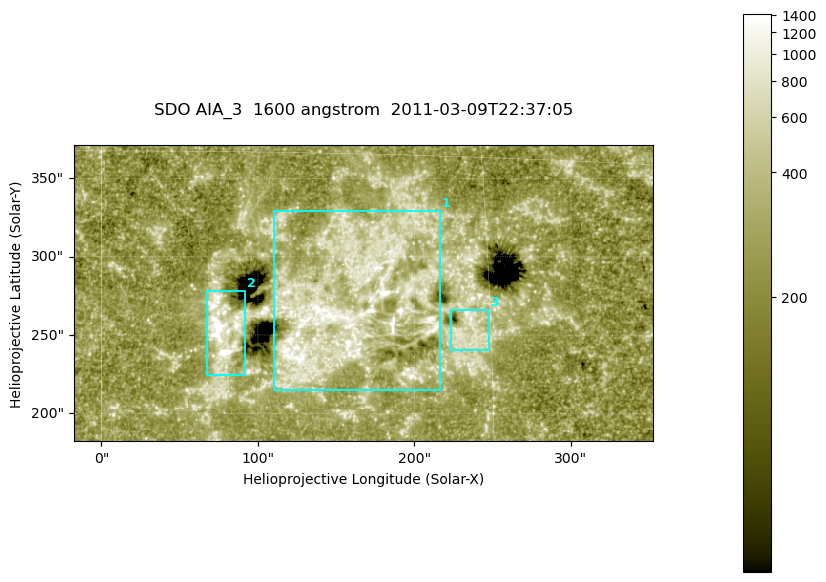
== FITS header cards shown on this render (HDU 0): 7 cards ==
TELESCOP= 'SDO     '           /
INSTRUME= 'AIA_3   '           /
WAVELNTH=                 1600 /
WAVEUNIT= 'angstrom'           /
DATE-OBS= '2011-03-09T22:37:05.128' /
CTYPE1  = 'HPLN-TAN'           /
CTYPE2  = 'HPLT-TAN'           /

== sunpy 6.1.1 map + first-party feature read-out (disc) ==
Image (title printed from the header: SDO AIA_3  1600 angstrom  2011-03-09T22:37:05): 607 x 311 px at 0.609 arcsec/px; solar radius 967 arcsec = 1586 px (partial field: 2.4% of the solar disc is inside the frame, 100% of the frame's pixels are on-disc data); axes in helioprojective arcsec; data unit not stated in the header (colour bar unlabelled)
Pointing: header CRPIX1/2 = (2052.59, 2044.23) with CRVAL1/2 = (0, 0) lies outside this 607 x 311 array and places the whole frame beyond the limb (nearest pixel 1.42 R_sun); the SolarSoft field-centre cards XCEN/YCEN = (167.2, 276.9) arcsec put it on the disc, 1886 arcsec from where CRPIX/CRVAL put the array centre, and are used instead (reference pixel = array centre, CRVAL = XCEN/YCEN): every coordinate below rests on XCEN/YCEN
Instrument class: DISC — disc imager (sunpy class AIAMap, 1600 A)
Bright regions (active regions / flare kernels): reference = the on-disc median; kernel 5 px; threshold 5 sigma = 407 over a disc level ~256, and >= 1.15x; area >= 188 px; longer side >= 4 px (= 2.4 arcsec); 3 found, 3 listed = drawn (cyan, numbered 1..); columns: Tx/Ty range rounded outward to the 2 arcsec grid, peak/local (2 s.f.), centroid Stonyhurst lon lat
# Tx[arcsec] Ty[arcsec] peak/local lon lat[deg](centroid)
1 110..218 214..330 9.3 +9 +9
2 66..92 224..280 8.3 +5 +8
3 222..248 240..266 4.1 +14 +8